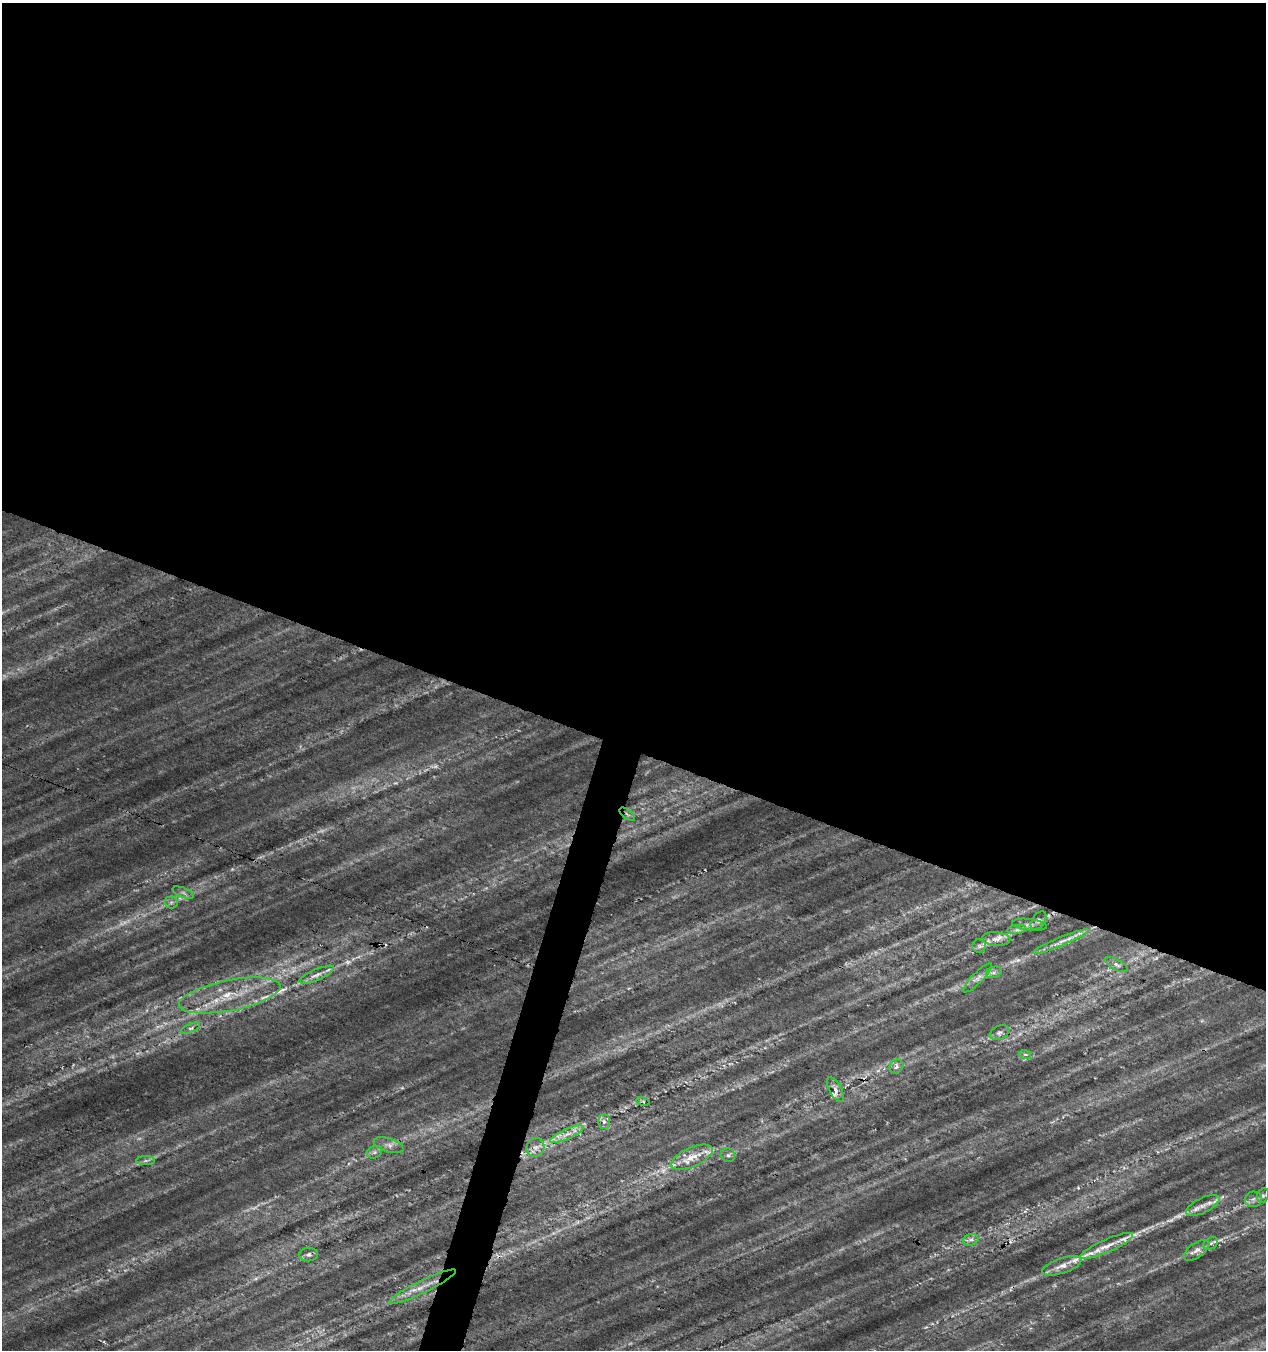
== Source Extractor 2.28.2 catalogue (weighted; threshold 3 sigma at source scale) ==
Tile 3 of 4 x 4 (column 3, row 1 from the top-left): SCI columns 2748-4011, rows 4054-5401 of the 5556 x 5402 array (HDU 1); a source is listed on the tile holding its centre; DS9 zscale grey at full resolution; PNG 1268 x 1352 px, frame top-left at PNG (2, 3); each listed source drawn as its Kron ellipse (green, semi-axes under 4 px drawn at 4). Shown black and unused: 57% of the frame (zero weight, under 4 of 7 exposures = <1% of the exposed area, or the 3 px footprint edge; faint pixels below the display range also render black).
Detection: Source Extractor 2.28.2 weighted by HDU 2 'WHT'; one run over the whole footprint, this tile lists its part. Background 0.00813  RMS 0.012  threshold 0.048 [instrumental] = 3 sigma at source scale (4.09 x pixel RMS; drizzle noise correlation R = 1.36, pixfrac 0.8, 0.0396/0.0396 arcsec/px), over >= 5 px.
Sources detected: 59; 13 too faint to see at this stretch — neither listed nor drawn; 8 inside a brighter listed object's ellipse — not listed separately; the other 38 listed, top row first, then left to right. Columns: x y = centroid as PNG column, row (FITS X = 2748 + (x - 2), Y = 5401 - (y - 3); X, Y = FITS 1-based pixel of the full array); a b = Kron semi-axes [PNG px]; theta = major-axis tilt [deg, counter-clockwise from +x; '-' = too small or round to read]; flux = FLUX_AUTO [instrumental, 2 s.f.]
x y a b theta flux
627 814 9 4 -38 2.5
183 893 11 4 -23 3.5
171 902 6 6 - 3
1039 920 10 6 55 3.4
1029 925 17 5 -7 5
1017 930 9 4 8 3.6
996 939 14 6 -2 7.8
1060 942 30 4 23 11
979 946 7 7 - 3.7
1116 965 12 5 -28 4.6
994 972 8 5 18 3.6
317 975 19 5 24 8.7
977 978 20 5 45 6.6
230 995 51 15 11 61
191 1028 10 4 22 3
999 1033 10 6 24 4.1
1025 1054 6 4 -19 1.8
896 1067 7 6 - 3.9
835 1090 14 6 -61 5.9
643 1101 6 3 -14 1.1
604 1121 7 5 -89 3.9
567 1134 18 5 24 9.6
389 1145 15 7 -16 6.4
535 1147 9 9 - 6.9
374 1152 8 6 20 3.2
728 1155 7 6 - 3.1
692 1157 22 9 24 19
146 1161 9 4 1 3.2
1263 1196 7 5 68 2.7
1253 1199 9 7 19 4.2
1203 1206 18 7 26 9.8
971 1240 8 5 19 3.6
1211 1243 8 5 30 2.9
1107 1246 29 6 24 17
1197 1250 15 7 35 7.3
309 1254 9 7 -2 3.7
1062 1266 20 7 18 11
423 1287 37 6 26 17
Overlapping masked pixels (flux is a lower limit): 2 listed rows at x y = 627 814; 423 1287
Unlisted compact peaks at least as high as the median listed source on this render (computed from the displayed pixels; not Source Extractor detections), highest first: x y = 1078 1188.